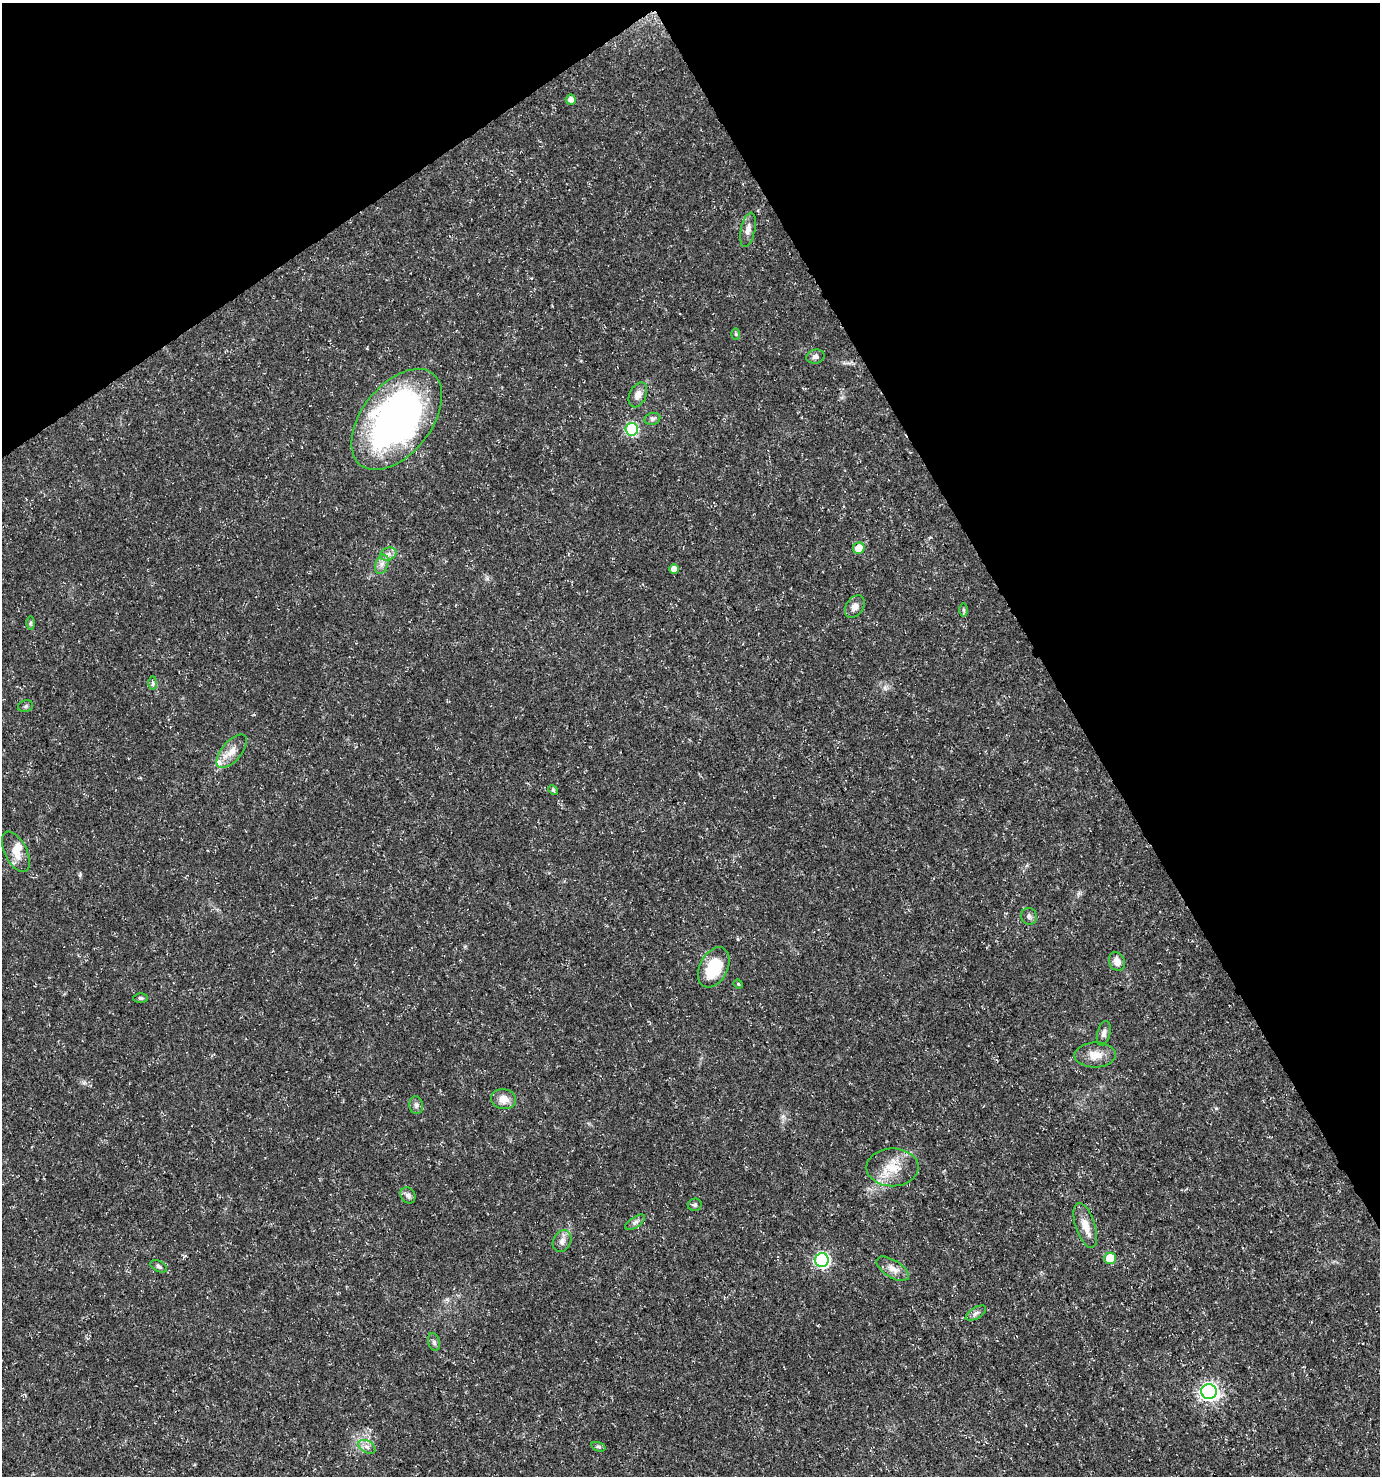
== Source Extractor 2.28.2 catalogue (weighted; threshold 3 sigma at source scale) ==
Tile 3 of 4 x 4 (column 3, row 1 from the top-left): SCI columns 2876-4253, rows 4425-5898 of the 5812 x 5898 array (HDU 1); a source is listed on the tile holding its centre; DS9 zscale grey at full resolution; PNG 1382 x 1478 px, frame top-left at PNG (2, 3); each listed source drawn as its Kron ellipse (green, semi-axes under 4 px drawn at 4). Shown black and unused: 29% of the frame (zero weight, under 3 of 5 exposures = <1% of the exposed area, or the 3 px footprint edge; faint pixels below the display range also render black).
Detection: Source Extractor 2.28.2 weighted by HDU 2 'WHT'; one run over the whole footprint, this tile lists its part. Background 0.0146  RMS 0.0018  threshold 0.00822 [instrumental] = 3 sigma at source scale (4.5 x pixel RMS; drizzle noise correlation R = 1.50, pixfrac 1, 0.0396/0.0396 arcsec/px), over >= 5 px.
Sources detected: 46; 2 inside a brighter listed object's ellipse — not listed separately; the other 44 listed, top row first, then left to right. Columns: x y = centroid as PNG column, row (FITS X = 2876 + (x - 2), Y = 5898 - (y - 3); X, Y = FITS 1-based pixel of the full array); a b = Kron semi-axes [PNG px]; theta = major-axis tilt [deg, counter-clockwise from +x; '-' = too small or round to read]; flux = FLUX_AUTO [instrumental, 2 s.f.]
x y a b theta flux
571 100 5 5 - 0.9
748 230 17 7 78 1.3
736 334 6 4 -88 0.24
815 357 9 7 12 0.67
638 395 13 8 65 1.3
397 419 58 34 52 80
652 419 8 6 16 0.45
632 429 6 6 - 19
859 548 5 5 - 3.1
388 554 8 6 23 0.72
382 564 10 6 71 0.85
674 569 5 5 - 1.3
855 607 12 8 55 1.3
964 610 6 4 -89 0.29
30 623 7 4 89 0.29
153 683 7 4 89 0.34
26 706 7 5 17 0.38
232 751 20 10 50 2.2
553 790 5 4 - 0.3
16 852 22 11 -63 2.6
1029 916 8 7 - 0.56
1117 961 10 7 -64 1.2
714 967 21 14 63 7.4
738 984 5 4 - 0.23
141 998 7 4 -2 0.34
1104 1033 12 6 74 0.76
1095 1055 21 12 1 2.4
504 1099 12 10 -11 1.9
416 1105 9 7 -79 0.59
893 1167 26 19 0 4.6
408 1195 8 7 - 0.57
695 1205 7 6 - 0.36
635 1222 11 5 33 0.55
1085 1225 23 9 -72 2.2
562 1241 11 9 65 1.1
1110 1258 6 5 - 7
822 1260 7 7 - 32
159 1266 9 5 -27 0.43
893 1269 18 8 -32 1.5
976 1313 11 5 31 0.66
434 1342 9 5 -75 0.51
1209 1391 7 7 - 59
367 1447 9 6 -31 0.76
598 1447 7 4 -18 0.32